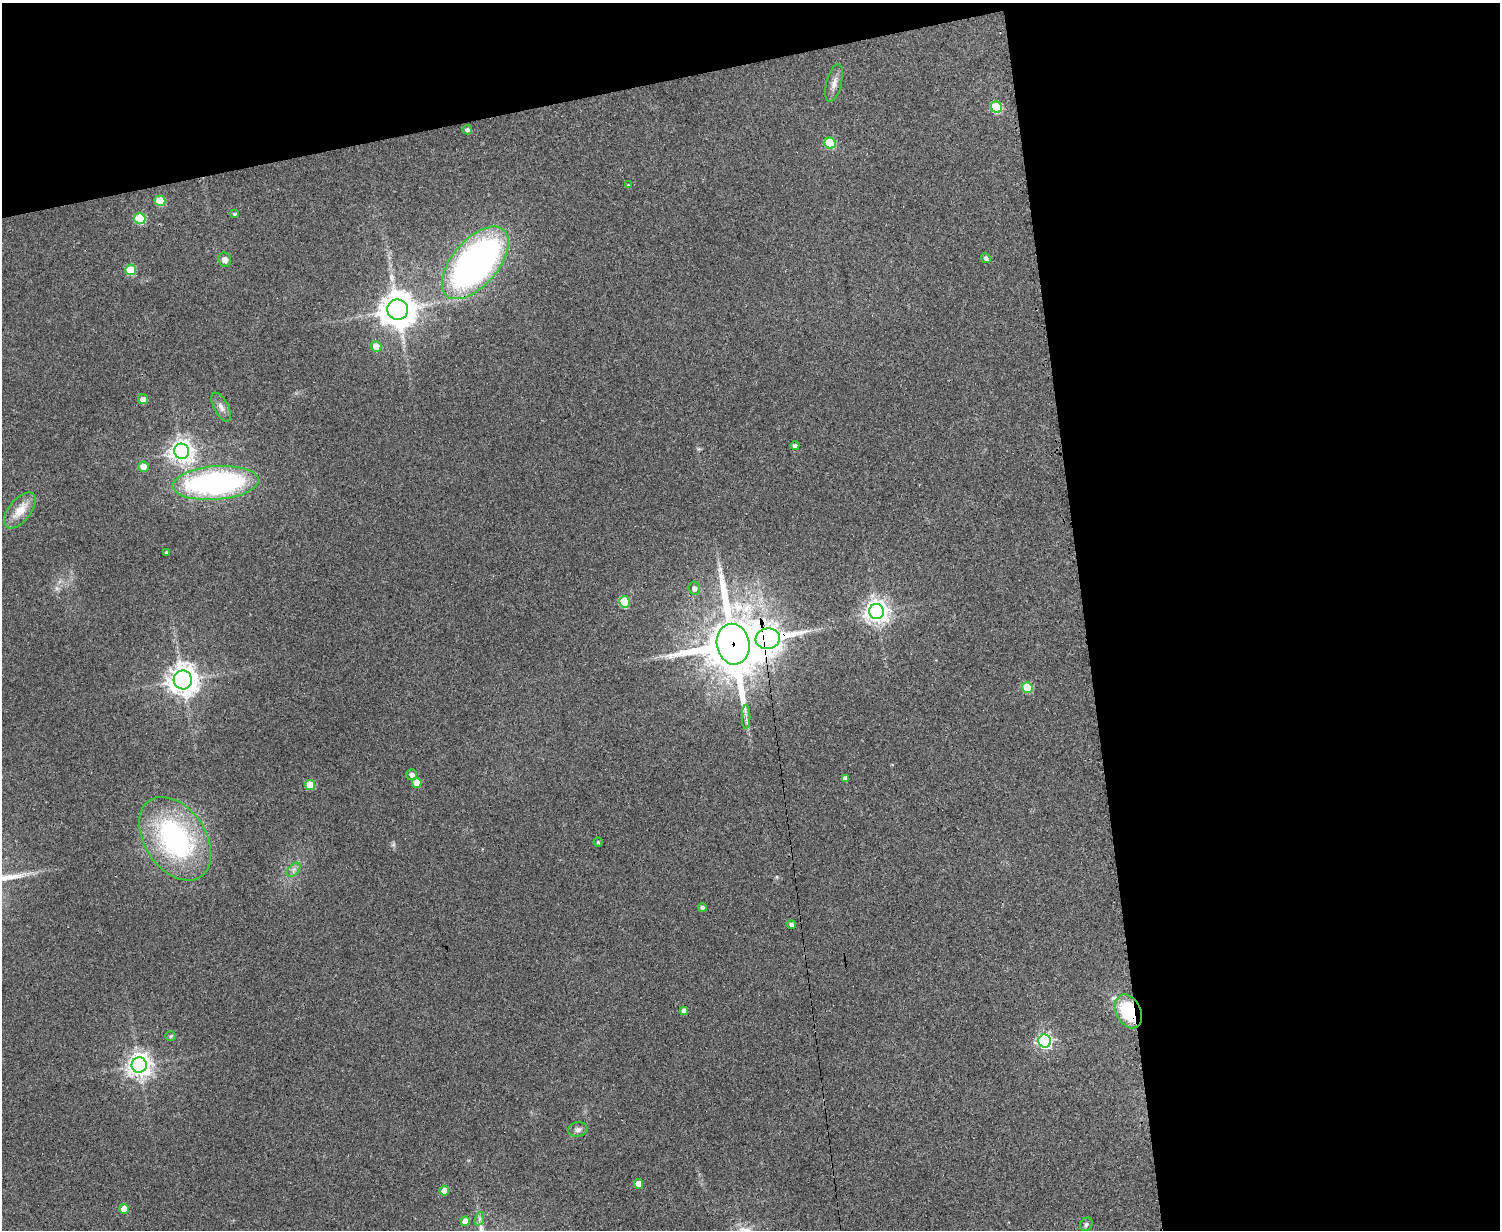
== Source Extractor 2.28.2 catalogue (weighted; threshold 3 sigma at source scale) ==
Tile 3 of 3 x 4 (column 3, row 1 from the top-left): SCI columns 3158-4655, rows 3689-4916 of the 4918 x 4927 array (HDU 1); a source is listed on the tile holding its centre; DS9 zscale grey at full resolution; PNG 1502 x 1232 px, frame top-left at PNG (2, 3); each listed source drawn as its Kron ellipse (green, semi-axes under 4 px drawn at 4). Shown black and unused: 34% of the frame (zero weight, under 3 of 4 exposures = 2% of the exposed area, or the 3 px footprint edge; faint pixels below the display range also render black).
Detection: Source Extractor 2.28.2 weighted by HDU 2 'WHT'; one run over the whole footprint, this tile lists its part. Background 0.0787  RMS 0.0057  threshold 0.0256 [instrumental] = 3 sigma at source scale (4.5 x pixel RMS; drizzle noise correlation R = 1.50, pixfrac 1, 0.05/0.05 arcsec/px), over >= 5 px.
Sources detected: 51; all 51 listed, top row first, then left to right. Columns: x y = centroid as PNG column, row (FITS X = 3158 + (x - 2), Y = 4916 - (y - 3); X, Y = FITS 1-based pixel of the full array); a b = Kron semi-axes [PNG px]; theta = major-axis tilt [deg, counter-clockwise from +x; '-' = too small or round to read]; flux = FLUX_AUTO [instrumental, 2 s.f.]
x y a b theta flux
834 83 19 7 75 4
997 107 6 5 - 33
467 130 5 4 - 1.6
830 143 6 5 - 31
628 185 4 3 - 0.55
160 201 5 5 - 19
235 214 4 4 - 1
140 219 6 5 - 35
986 258 5 4 - 1.7
225 260 7 6 - 3.8
475 263 44 23 49 240
131 270 5 5 - 19
398 310 10 10 - 1200
376 346 6 5 - 7.1
143 399 5 5 - 3.6
221 407 16 7 -62 3.2
795 446 4 4 - 1.9
182 451 8 7 - 470
143 467 5 5 - 6.2
216 483 43 17 5 140
20 510 21 11 51 10
166 552 3 3 - 0.96
694 588 6 6 - 2.2
624 602 6 5 - 27
876 612 7 7 - 480
768 639 12 10 8 480
733 644 20 16 -78 3300
183 680 9 9 - 750
1027 688 5 5 - 22
746 717 12 2 90 1.7
412 775 5 5 - 3.2
845 778 4 4 - 2.2
417 783 5 4 - 9.3
310 785 5 5 - 13
175 839 46 30 -56 100
598 842 4 4 - 0.91
294 870 8 5 45 2
702 907 4 4 - 1.6
791 925 4 4 - 2
684 1011 4 4 - 2.7
1128 1011 18 12 -64 30
171 1036 5 4 - 1.2
1045 1041 6 6 - 140
139 1065 7 7 - 510
578 1130 10 7 14 2.2
638 1184 5 4 - 7.8
444 1191 5 4 - 7.6
124 1209 5 4 - 7.4
479 1219 7 4 71 1.3
465 1221 5 4 - 5.3
1086 1224 7 5 55 1.2
Overlapping masked pixels (flux is a lower limit): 3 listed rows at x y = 768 639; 733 644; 1128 1011